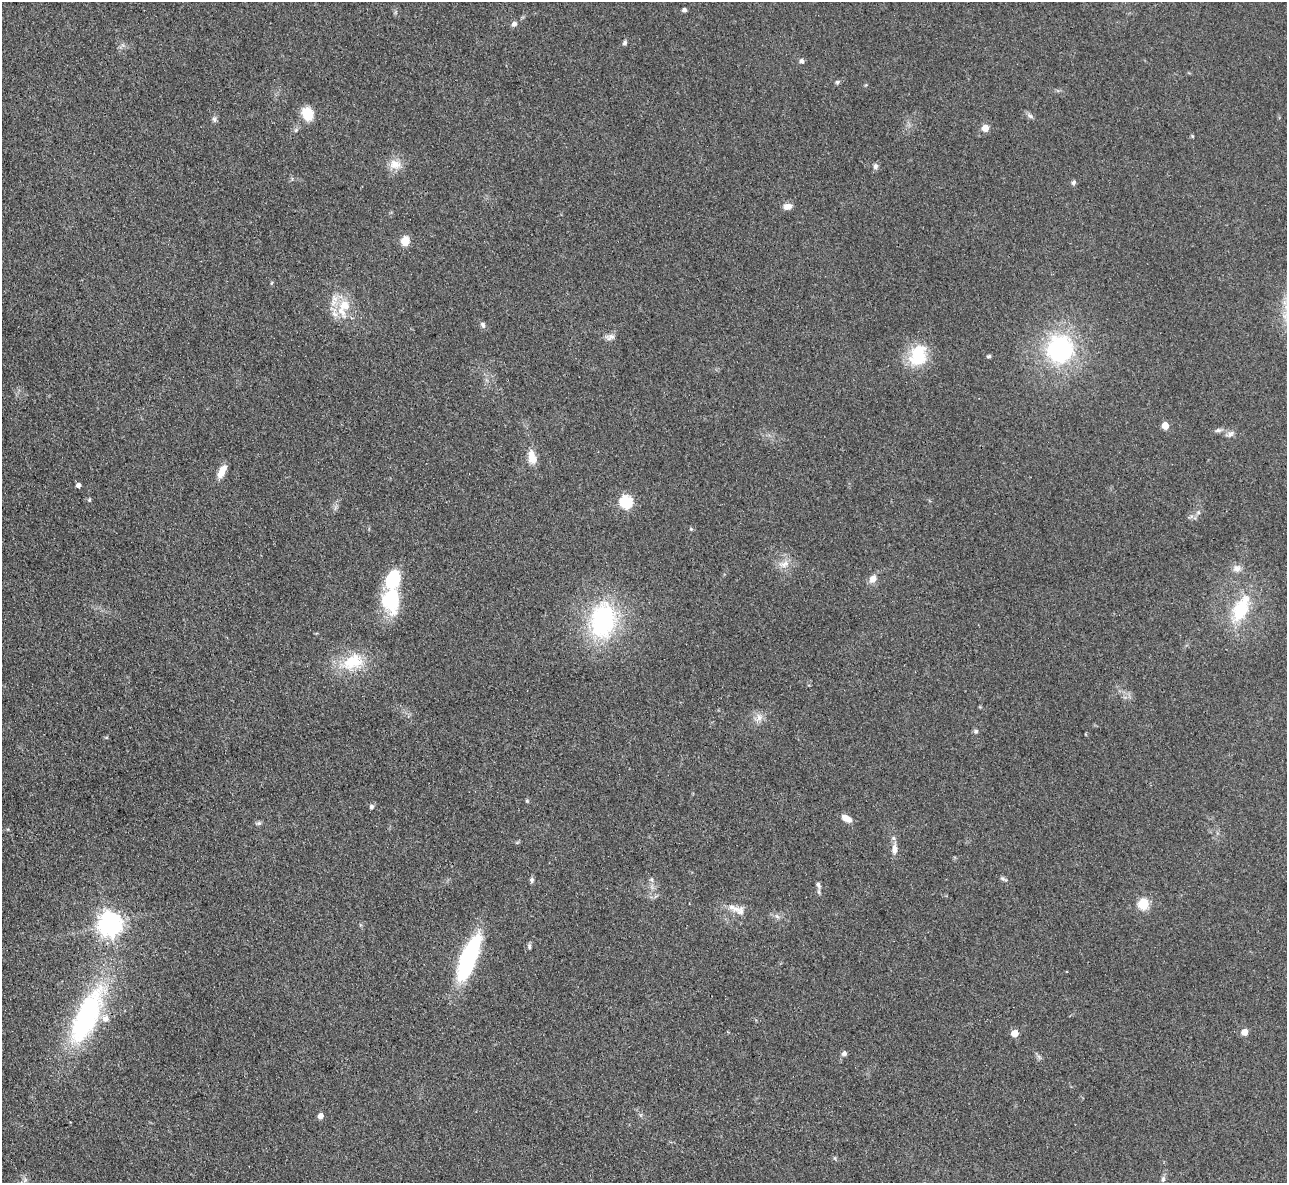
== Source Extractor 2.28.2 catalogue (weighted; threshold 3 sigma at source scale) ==
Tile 7 of 4 x 4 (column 3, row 2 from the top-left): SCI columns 2582-3866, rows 2632-3812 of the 5162 x 5140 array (HDU 1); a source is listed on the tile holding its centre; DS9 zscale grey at full resolution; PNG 1289 x 1185 px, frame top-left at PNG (2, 2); no overlay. Shown black and unused: <1% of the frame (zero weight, under 3 of 4 exposures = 2% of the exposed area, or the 3 px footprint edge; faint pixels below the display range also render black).
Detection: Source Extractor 2.28.2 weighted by HDU 2 'WHT'; one run over the whole footprint, this tile lists its part. Background 0.0792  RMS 0.0058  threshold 0.0262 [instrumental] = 3 sigma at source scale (4.5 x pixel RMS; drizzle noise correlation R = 1.50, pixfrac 1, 0.05/0.05 arcsec/px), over >= 5 px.
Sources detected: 66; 1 inside a brighter object's white glare — not listed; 5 inside a brighter listed object's ellipse — not listed separately; the other 60 listed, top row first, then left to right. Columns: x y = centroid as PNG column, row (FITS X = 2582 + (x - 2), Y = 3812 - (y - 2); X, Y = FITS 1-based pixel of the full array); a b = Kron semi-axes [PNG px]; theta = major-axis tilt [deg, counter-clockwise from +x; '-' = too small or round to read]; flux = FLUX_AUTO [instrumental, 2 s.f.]
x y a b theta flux
684 10 4 4 - 1.8
514 24 7 7 - 1.8
624 43 5 5 - 1.2
802 61 6 5 - 1.6
837 82 7 5 18 1.1
307 114 16 12 -69 11
1030 116 7 6 - 1.5
214 119 8 6 -75 1.4
985 128 5 5 - 8.9
296 130 7 4 45 1.1
1192 136 4 4 - 0.7
395 164 17 13 0 6.8
875 166 8 6 89 1.7
1074 182 6 5 - 1.3
787 206 10 7 13 3.6
405 241 7 6 - 12
344 305 18 17 - 13
483 325 9 6 -58 1.6
610 337 12 8 24 2.8
1060 349 27 25 81 78
918 356 23 18 75 27
989 356 4 3 - 1.3
1165 425 5 5 - 9.8
1218 430 9 5 10 1.6
1230 434 10 6 45 2.1
533 459 13 11 -24 6
222 471 15 7 62 6.1
78 485 5 4 - 2.4
89 500 5 4 - 0.75
626 502 6 6 - 68
1198 512 5 4 - 0.88
691 529 5 4 - 0.7
784 564 16 9 13 4.9
1237 568 11 10 - 3.5
873 579 9 7 54 4.3
391 599 33 22 87 36
1241 609 32 16 65 30
603 620 42 29 81 74
353 662 30 20 23 22
759 717 11 9 60 3.9
976 731 6 5 - 1.1
371 806 6 5 - 1.3
846 818 11 6 -31 5.1
259 823 7 5 1 1.1
894 849 14 7 88 3.8
1003 879 13 4 -29 1.2
532 880 8 6 88 1.4
818 885 8 5 -64 1.5
1143 904 8 8 - 15
739 910 20 11 -15 6.2
777 916 7 6 - 1.6
110 924 8 8 - 480
529 946 7 4 -88 1.1
469 957 47 14 68 76
86 1015 79 27 64 100
1244 1032 5 4 - 7.5
1015 1033 5 5 - 9.8
844 1053 6 6 - 1.9
320 1116 5 5 - 3.2
1163 1179 7 5 -90 1.5